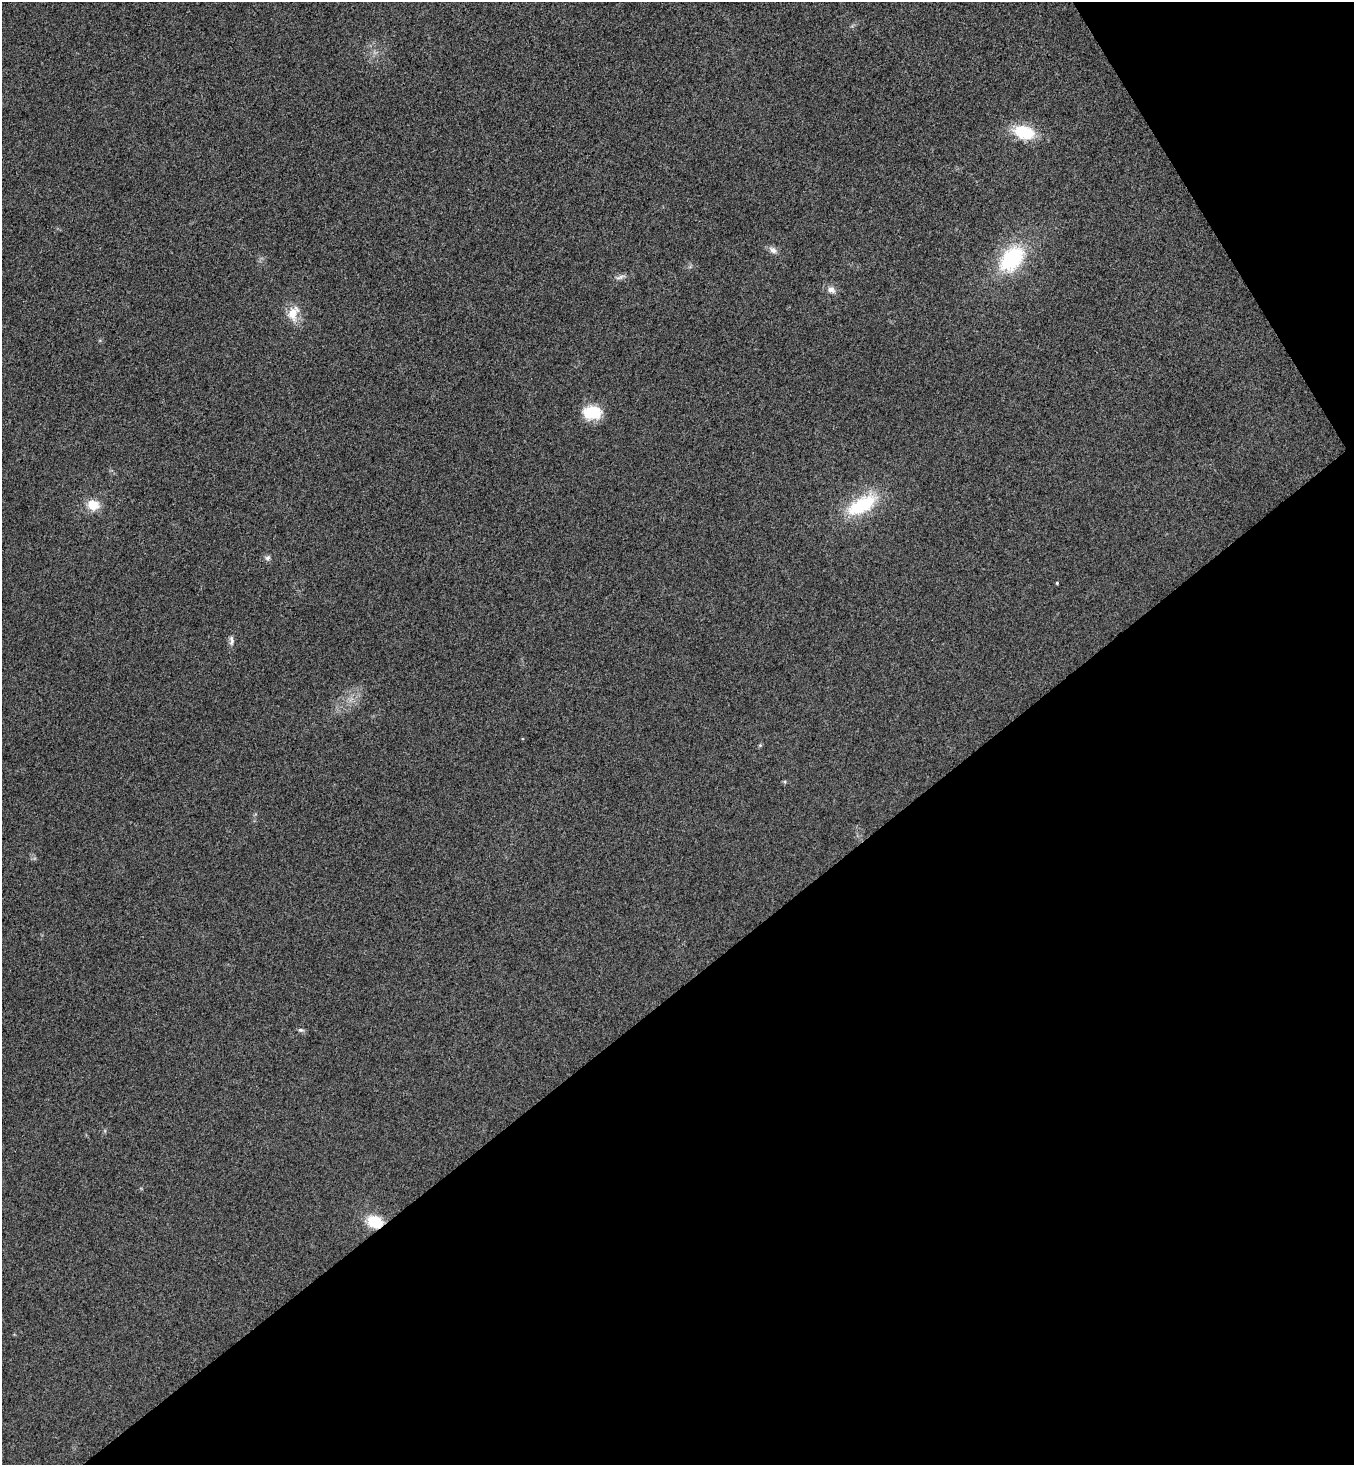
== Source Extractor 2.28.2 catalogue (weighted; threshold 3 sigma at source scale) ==
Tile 12 of 4 x 4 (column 4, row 3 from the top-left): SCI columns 4251-5602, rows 1514-2976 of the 5943 x 5958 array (HDU 1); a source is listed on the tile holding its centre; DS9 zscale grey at full resolution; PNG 1356 x 1467 px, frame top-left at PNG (2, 2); no overlay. Shown black and unused: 36% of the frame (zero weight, under 3 of 4 exposures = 6% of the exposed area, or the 3 px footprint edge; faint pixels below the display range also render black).
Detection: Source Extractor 2.28.2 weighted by HDU 2 'WHT'; one run over the whole footprint, this tile lists its part. Background 0.0207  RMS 0.0063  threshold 0.0283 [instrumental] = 3 sigma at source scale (4.5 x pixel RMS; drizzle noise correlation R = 1.50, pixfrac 1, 0.05/0.05 arcsec/px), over >= 5 px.
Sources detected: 19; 1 too faint to see at this stretch — not listed; the other 18 listed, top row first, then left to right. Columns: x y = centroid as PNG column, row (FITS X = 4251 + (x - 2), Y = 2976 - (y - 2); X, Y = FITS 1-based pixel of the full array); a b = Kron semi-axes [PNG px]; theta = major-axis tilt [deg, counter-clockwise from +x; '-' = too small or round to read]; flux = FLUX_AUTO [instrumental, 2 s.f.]
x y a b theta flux
1023 132 28 16 -18 24
773 250 12 8 -36 3.5
1012 259 30 19 50 60
690 267 7 4 19 1
620 277 16 5 12 2.7
831 290 11 9 -32 4.2
293 313 21 14 74 11
592 412 21 15 -1 20
93 505 14 12 -14 12
862 505 41 18 31 42
267 558 8 8 - 2
1057 583 3 3 - 0.63
231 640 15 6 -89 2.9
760 745 5 4 - 0.89
785 782 6 5 - 0.91
301 1030 9 5 -8 1.6
105 1131 6 4 -72 0.81
375 1222 14 10 -16 24
Overlapping masked pixels (flux is a lower limit): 1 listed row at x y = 375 1222